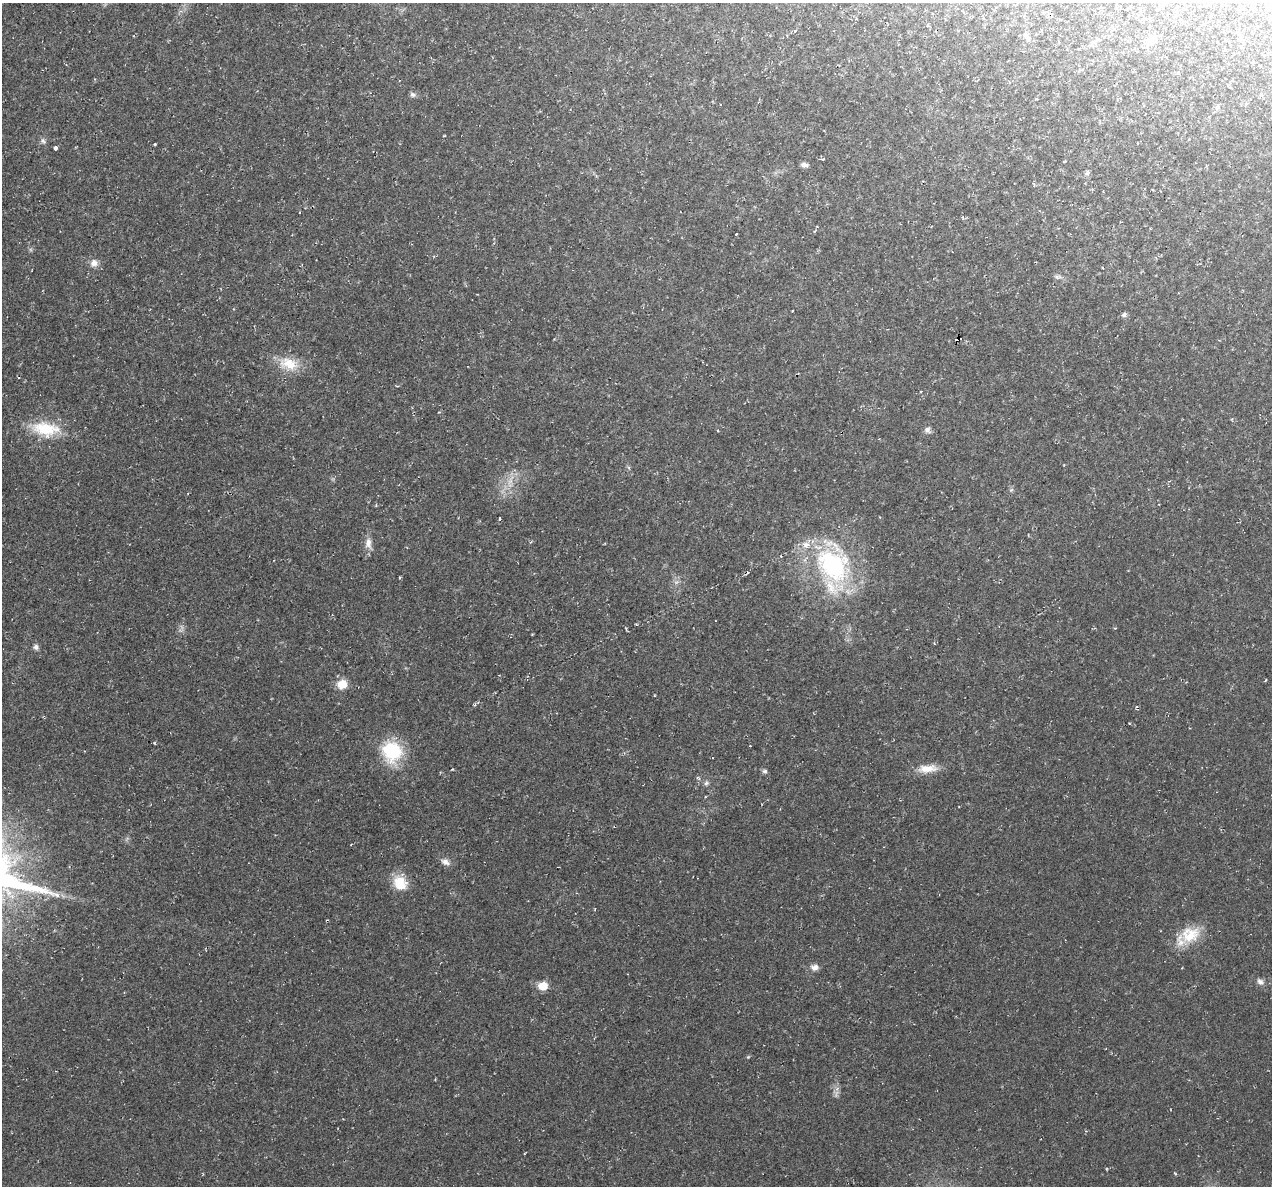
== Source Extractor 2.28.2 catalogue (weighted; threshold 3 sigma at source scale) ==
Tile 10 of 4 x 4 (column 2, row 3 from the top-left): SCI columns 1271-2540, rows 1308-2491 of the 5084 x 5107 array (HDU 1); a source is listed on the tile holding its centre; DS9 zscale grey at full resolution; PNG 1274 x 1188 px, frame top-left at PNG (2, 3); no overlay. Shown black and unused: <1% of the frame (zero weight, under 2 of 3 exposures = <1% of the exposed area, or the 3 px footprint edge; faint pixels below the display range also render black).
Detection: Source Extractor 2.28.2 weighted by HDU 2 'WHT'; one run over the whole footprint, this tile lists its part. Background 0.0221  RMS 0.0062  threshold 0.0279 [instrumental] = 3 sigma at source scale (4.5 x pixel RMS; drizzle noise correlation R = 1.50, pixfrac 1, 0.05/0.05 arcsec/px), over >= 5 px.
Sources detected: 44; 2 too faint to see at this stretch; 1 cosmic-ray / hot-pixel residue — not listed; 1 inside a brighter listed object's ellipse — not listed separately; the other 40 listed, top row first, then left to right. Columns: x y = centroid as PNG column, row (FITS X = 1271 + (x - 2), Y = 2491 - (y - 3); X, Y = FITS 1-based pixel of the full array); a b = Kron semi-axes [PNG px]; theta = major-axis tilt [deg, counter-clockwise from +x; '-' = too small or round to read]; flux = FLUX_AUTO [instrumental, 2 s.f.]
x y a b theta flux
795 31 3 3 - 2.6
1027 37 7 4 -2 1.3
1151 41 13 8 37 7.1
413 94 8 6 -32 1.6
1261 95 5 5 - 1.1
1217 107 6 4 2 1
444 136 3 2 - 0.49
43 141 9 6 -52 1.7
155 144 3 3 - 0.59
55 148 3 3 - 26
804 165 9 5 -6 2.4
1087 173 9 5 70 1.4
736 234 3 3 - 0.8
94 263 11 10 - 4
1057 277 10 5 -8 1.7
1124 315 7 6 - 1.5
958 339 6 3 25 24
289 364 26 16 -18 15
19 377 4 2 - 0.57
46 429 36 17 -7 26
927 430 8 8 - 2.4
1011 490 6 4 44 1
499 518 3 3 - 3
368 543 17 9 -84 4.9
833 564 56 41 -66 94
400 578 3 3 - 0.75
36 647 7 7 - 2
342 684 10 9 - 10
750 746 2 2 - 0.39
392 751 21 19 -63 39
927 769 27 10 5 9.5
765 771 6 6 - 1.4
706 783 7 6 - 1.6
445 862 13 8 -25 3.4
400 883 19 16 -50 14
1190 935 28 21 28 19
815 967 9 8 - 3.4
1260 982 11 7 -48 2.6
543 986 7 6 - 15
748 1057 5 4 - 0.67
Overlapping masked pixels (flux is a lower limit): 1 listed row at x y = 958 339